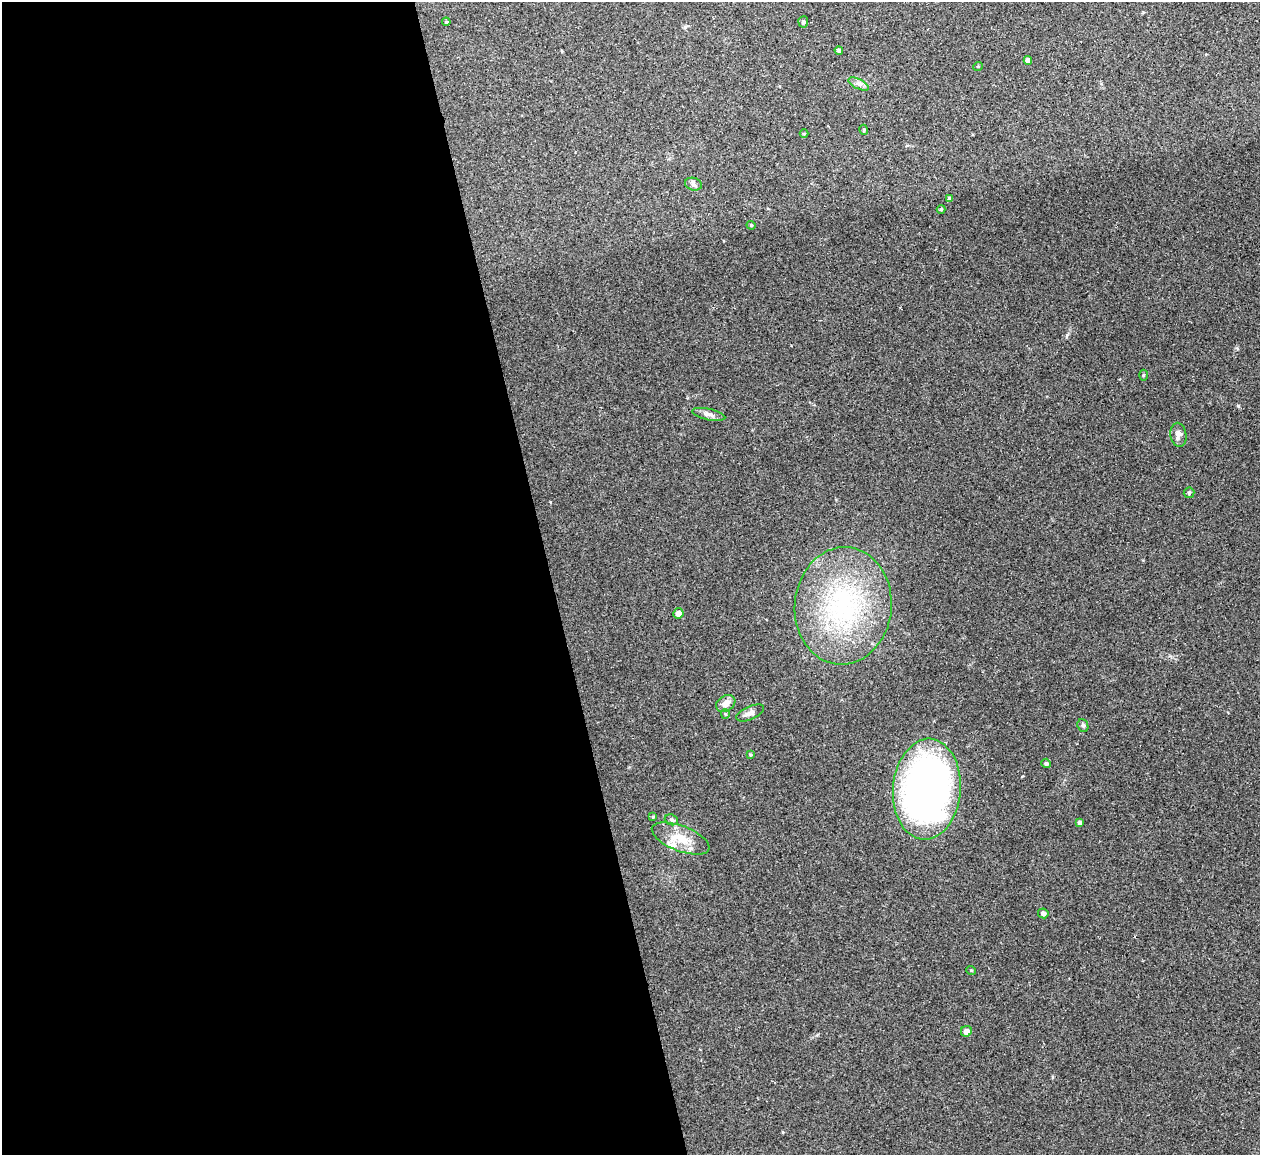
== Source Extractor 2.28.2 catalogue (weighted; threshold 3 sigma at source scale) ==
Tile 9 of 4 x 4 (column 1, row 3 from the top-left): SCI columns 58-1315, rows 1306-2458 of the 5088 x 5029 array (HDU 1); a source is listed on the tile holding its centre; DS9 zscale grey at full resolution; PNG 1262 x 1157 px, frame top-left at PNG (2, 2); each listed source drawn as its Kron ellipse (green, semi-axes under 4 px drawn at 4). Shown black and unused: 44% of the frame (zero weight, under 2 of 3 exposures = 3% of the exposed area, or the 3 px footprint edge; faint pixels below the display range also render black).
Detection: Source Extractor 2.28.2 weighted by HDU 2 'WHT'; one run over the whole footprint, this tile lists its part. Background 0.0722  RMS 0.0088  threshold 0.0395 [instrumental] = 3 sigma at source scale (4.5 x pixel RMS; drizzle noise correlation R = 1.50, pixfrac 1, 0.05/0.05 arcsec/px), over >= 5 px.
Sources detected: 32; all 32 listed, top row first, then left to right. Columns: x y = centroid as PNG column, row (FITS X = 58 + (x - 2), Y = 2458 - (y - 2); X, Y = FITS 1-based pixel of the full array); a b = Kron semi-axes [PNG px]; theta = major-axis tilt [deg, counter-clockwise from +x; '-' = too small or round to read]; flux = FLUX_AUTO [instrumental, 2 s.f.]
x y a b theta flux
446 22 4 3 - 0.78
803 22 5 5 - 1.9
839 50 4 4 - 1.8
1028 60 4 4 - 4.2
978 66 5 3 - 0.75
859 84 11 5 -27 3.1
864 130 5 3 - 0.84
804 134 4 3 - 0.67
693 184 8 6 -17 2.4
950 199 4 4 - 2.3
941 209 4 4 - 0.93
751 225 4 4 - 0.95
1143 375 5 3 - 1
709 414 17 5 -12 4.1
1178 435 12 8 -80 4.4
1189 493 5 5 - 1.2
843 606 59 48 85 130
678 613 5 5 - 5.3
726 703 10 7 32 6.1
750 713 15 6 24 4.2
725 714 5 4 - 1
1083 725 6 5 - 1.5
750 755 4 3 - 0.94
1046 763 5 4 - 2
927 789 50 34 86 430
653 817 4 4 - 0.75
671 820 7 5 -21 1.7
1079 823 4 3 - 2.5
681 839 30 12 -21 19
1043 913 5 5 - 2.5
971 970 5 3 - 0.74
966 1031 5 5 - 5.1